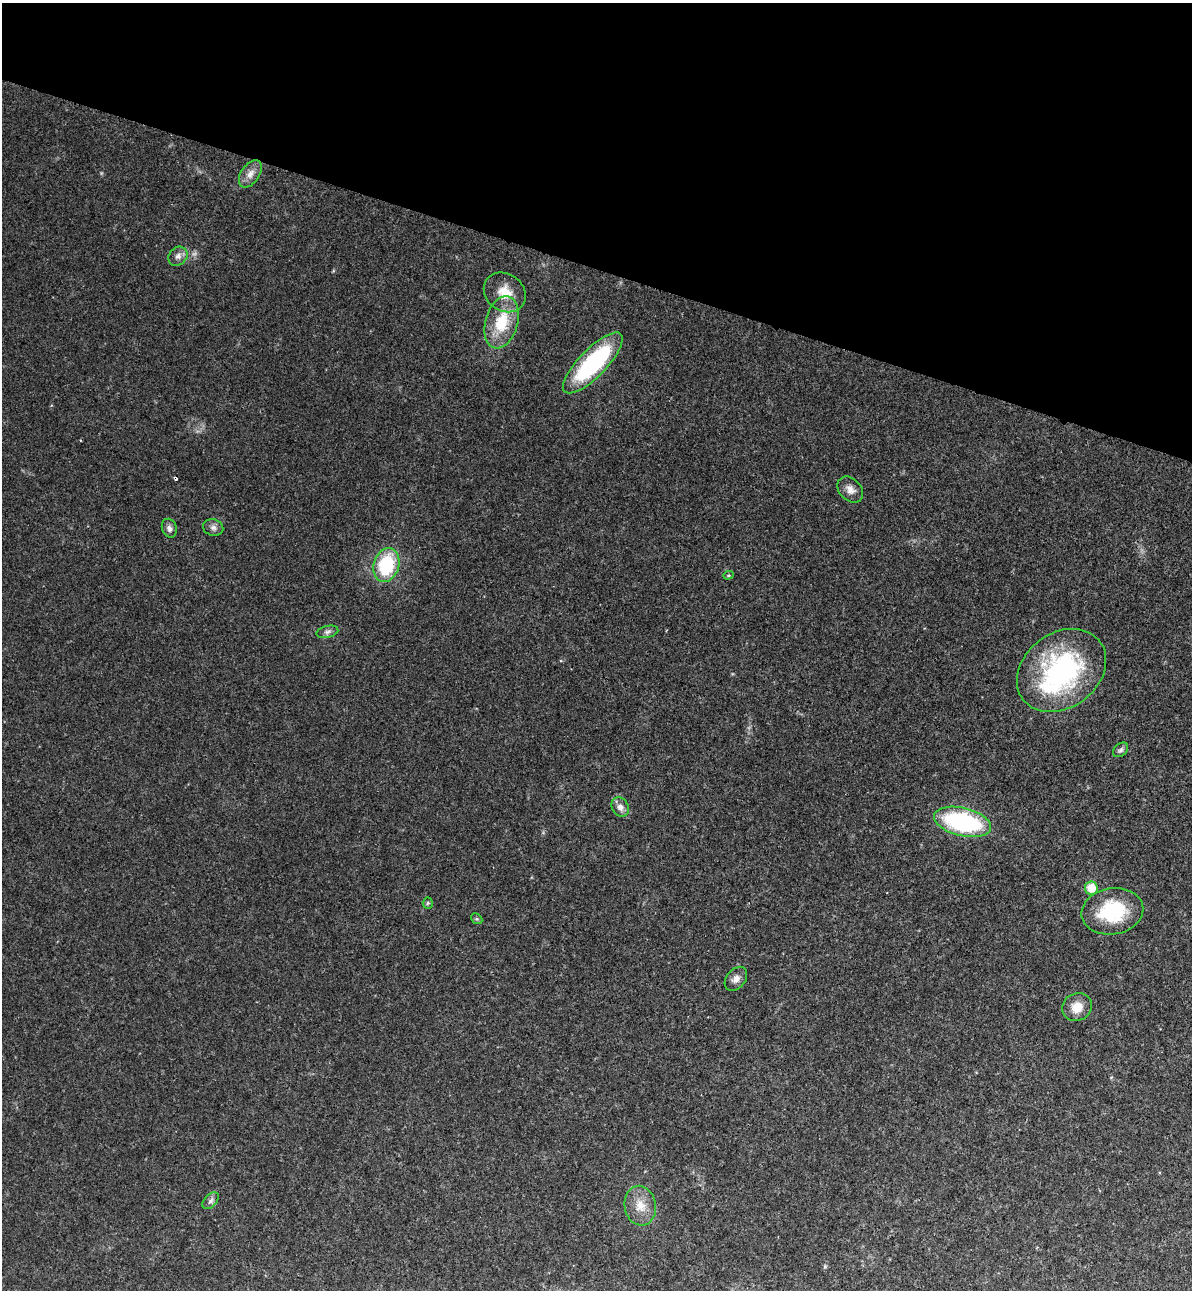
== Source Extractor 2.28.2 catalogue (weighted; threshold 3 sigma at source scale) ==
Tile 2 of 4 x 4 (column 2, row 1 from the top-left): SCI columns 1433-2622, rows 3910-5197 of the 5367 x 5240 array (HDU 1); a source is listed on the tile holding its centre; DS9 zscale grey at full resolution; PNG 1194 x 1292 px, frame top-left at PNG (2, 3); each listed source drawn as its Kron ellipse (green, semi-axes under 4 px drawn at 4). Shown black and unused: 21% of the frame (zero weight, under 3 of 4 exposures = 6% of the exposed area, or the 3 px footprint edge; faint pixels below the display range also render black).
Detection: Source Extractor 2.28.2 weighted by HDU 2 'WHT'; one run over the whole footprint, this tile lists its part. Background 0.0282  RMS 0.004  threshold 0.0179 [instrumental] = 3 sigma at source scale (4.5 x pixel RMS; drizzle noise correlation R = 1.50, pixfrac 1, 0.05/0.05 arcsec/px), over >= 5 px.
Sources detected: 26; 1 too faint to see at this stretch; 1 cosmic-ray / hot-pixel residue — neither listed nor drawn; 1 inside a brighter listed object's ellipse — not listed separately; the other 23 listed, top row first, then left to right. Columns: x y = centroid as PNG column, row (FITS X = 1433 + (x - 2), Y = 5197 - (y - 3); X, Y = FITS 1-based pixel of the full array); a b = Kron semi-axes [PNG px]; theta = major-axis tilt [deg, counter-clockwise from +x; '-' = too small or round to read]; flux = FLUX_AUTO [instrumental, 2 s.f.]
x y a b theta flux
250 174 15 9 55 3
178 256 10 8 45 2
505 292 22 18 -36 7.9
502 322 27 16 74 15
593 363 40 13 46 46
850 490 15 10 -46 2.9
169 528 10 7 -68 1.6
213 528 10 8 -15 1.6
386 565 17 12 72 23
728 575 5 4 - 0.47
327 632 11 6 13 1.3
1061 670 48 37 37 65
1121 750 9 6 41 1.1
620 807 10 8 -62 2.3
962 822 29 14 -13 49
1091 888 6 6 - 7.5
428 903 5 5 - 0.55
1112 911 31 23 9 23
477 919 6 4 -44 0.57
736 979 13 9 50 2.3
1077 1007 15 13 27 5.6
211 1201 10 6 46 1.2
640 1206 20 15 -81 6.5